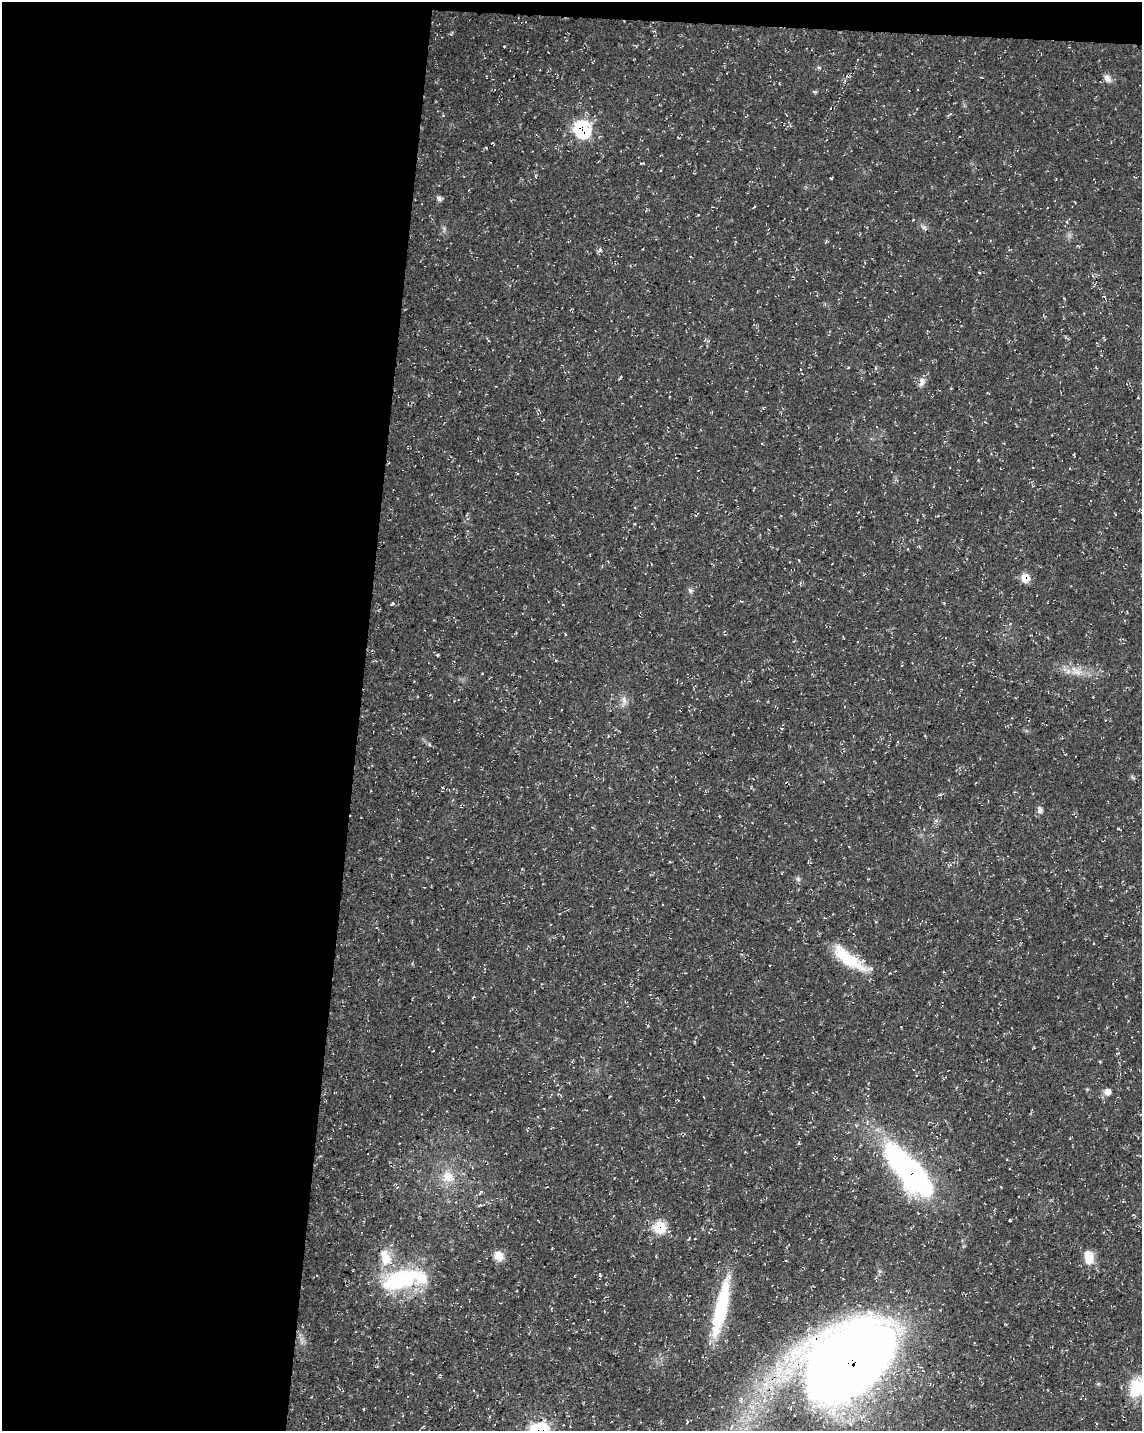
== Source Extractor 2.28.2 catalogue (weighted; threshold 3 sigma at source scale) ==
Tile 1 of 4 x 3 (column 1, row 1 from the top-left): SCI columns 13-1152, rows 3147-4575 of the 4576 x 4806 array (HDU 1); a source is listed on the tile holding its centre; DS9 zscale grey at full resolution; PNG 1144 x 1433 px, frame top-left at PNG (2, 2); no overlay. Shown black and unused: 32% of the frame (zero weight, under 3 of 4 exposures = <1% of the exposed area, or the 3 px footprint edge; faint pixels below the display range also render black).
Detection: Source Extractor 2.28.2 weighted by HDU 2 'WHT'; one run over the whole footprint, this tile lists its part. Background 0.0136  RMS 0.0022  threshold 0.01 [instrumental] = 3 sigma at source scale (4.5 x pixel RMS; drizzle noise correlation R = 1.50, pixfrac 1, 0.0396/0.0396 arcsec/px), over >= 5 px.
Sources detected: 49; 1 inside a brighter listed object's ellipse — not listed separately; the other 48 listed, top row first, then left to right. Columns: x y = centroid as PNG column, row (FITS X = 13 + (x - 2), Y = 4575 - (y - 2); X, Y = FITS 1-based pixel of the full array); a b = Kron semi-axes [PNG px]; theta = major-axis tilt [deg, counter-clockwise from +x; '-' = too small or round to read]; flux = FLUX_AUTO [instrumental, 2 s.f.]
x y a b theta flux
819 67 6 4 -20 0.38
1107 78 11 7 -55 1.2
582 129 11 10 - 23
486 148 4 3 - 0.19
535 176 5 3 - 0.21
439 198 8 6 -57 0.65
754 207 5 2 - 0.17
924 227 7 5 -44 0.55
599 250 6 5 - 0.53
922 382 13 8 79 1.2
1138 398 3 2 - 0.15
762 443 2 2 - 0.19
635 524 3 2 - 0.26
1025 578 8 8 - 3.6
690 590 8 6 -46 0.58
393 603 5 4 - 0.27
563 604 4 2 - 0.14
437 655 4 3 - 0.27
1076 671 19 11 -36 3
624 700 13 6 -77 1.1
782 729 5 4 - 0.28
1040 810 7 7 - 0.85
719 816 2 2 - 0.14
522 869 4 2 - 0.16
798 878 6 5 - 0.48
849 959 52 15 -34 9.8
473 997 5 2 - 0.19
1100 1062 3 3 - 0.26
1107 1092 7 7 - 1.4
1070 1138 4 3 - 0.18
834 1158 7 3 84 0.35
910 1171 56 19 -48 76
448 1176 18 16 -38 4.5
1009 1220 4 2 - 0.18
660 1227 9 9 - 9.2
689 1238 6 2 57 0.23
499 1256 13 11 -51 2
385 1257 27 14 -65 5.4
1089 1257 15 9 -85 4.3
600 1274 5 3 - 0.28
400 1279 49 23 17 22
721 1308 68 12 77 19
850 1361 87 58 39 310
1138 1387 28 22 43 9.9
363 1409 4 2 - 0.15
687 1421 6 3 -72 0.26
423 1426 4 3 - 0.26
731 1427 6 3 72 0.33
Overlapping masked pixels (flux is a lower limit): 5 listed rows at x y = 582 129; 1025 578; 910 1171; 660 1227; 850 1361
Isophote crosses this tile's border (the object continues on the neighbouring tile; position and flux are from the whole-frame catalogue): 1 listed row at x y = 1138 1387